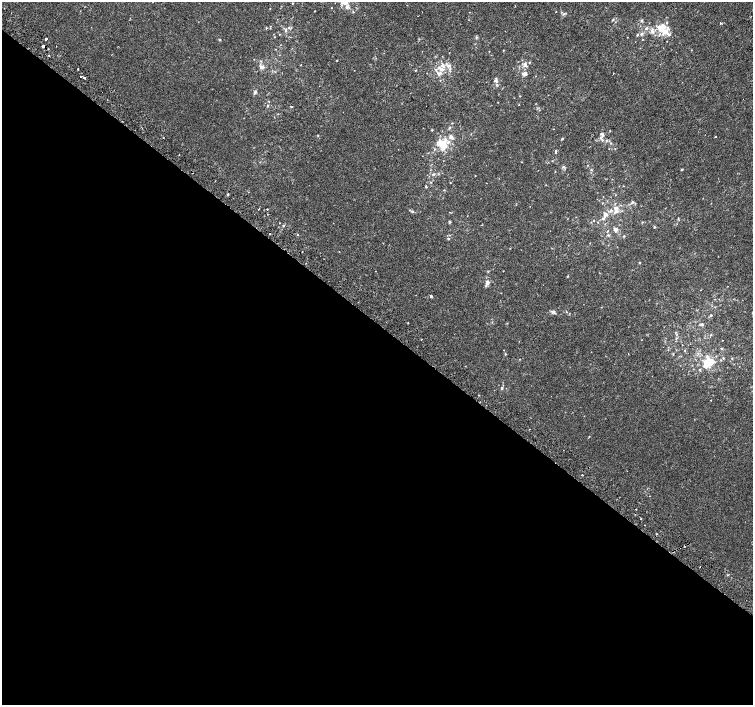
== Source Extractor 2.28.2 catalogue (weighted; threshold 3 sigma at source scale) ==
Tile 14 of 4 x 4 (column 2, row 4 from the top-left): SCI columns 1536-3036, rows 269-1674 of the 6068 x 6094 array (HDU 1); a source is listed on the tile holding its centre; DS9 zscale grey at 2 x 2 block average (1 PNG px = mean of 2 x 2 image px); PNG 755 x 707 px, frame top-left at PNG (2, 2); no overlay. Shown black and unused: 54% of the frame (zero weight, under 2 of 3 exposures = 2% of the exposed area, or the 3 px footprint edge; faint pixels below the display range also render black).
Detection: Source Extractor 2.28.2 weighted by HDU 2 'WHT'; one run over the whole footprint, this tile lists its part. Background -5.48e-05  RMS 0.0027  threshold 0.0121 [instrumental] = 3 sigma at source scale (4.5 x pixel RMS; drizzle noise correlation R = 1.50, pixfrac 1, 0.0396/0.0396 arcsec/px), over >= 5 px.
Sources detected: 141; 3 cosmic-ray / hot-pixel residue — not listed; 23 inside a brighter listed object's ellipse — not listed separately; the other 115 listed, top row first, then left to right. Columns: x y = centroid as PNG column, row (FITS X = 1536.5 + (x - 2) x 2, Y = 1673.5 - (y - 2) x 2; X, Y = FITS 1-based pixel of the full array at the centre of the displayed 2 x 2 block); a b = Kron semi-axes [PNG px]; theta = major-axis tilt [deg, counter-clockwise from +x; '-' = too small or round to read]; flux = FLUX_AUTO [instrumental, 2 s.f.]
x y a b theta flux
346 2 7 5 57 3.8
292 3 2 2 - 0.43
4 8 2 2 - 0.49
331 8 2 2 - 0.22
353 12 3 2 - 0.44
564 14 4 3 - 0.89
418 16 2 2 - 0.21
613 19 4 3 - 0.56
642 20 4 3 - 0.81
666 23 3 3 - 0.52
721 23 2 2 - 1.3
289 27 3 3 - 0.65
266 28 3 2 - 0.44
270 28 3 2 - 0.29
646 28 5 3 - 1.1
286 30 5 2 - 0.76
652 31 6 4 -86 2.1
665 32 9 8 - 4.9
279 34 2 2 - 0.26
641 34 5 3 - 1.1
637 35 4 3 - 0.58
274 37 3 2 - 0.23
476 37 4 2 - 0.55
46 39 2 2 - 2.9
220 40 3 3 - 0.46
43 47 3 2 - 3.9
503 50 2 2 - 0.33
49 55 2 2 - 0.56
337 60 2 2 - 0.29
529 62 3 2 - 0.49
525 64 5 4 - 1.6
442 65 5 4 - 2.1
449 65 5 3 - 1.4
261 67 4 4 - 1.8
78 69 2 2 - 0.96
416 70 3 2 - 0.28
525 73 6 4 83 1.9
439 74 10 6 -31 3.4
81 76 2 2 - 1.7
84 78 2 2 - 5
496 81 6 4 -23 1.4
255 92 6 3 67 1.1
520 96 2 2 - 0.27
519 105 2 2 - 0.19
268 106 3 3 - 0.66
291 107 3 2 - 0.44
278 114 2 2 - 0.28
452 123 3 2 - 0.32
449 128 4 3 - 0.57
432 130 3 2 - 0.46
610 130 2 2 - 0.3
318 135 3 2 - 0.33
603 135 5 4 - 1
715 136 2 2 - 0.84
163 138 2 2 - 0.26
562 139 3 3 - 0.54
602 140 4 3 - 0.65
606 140 3 2 - 0.41
439 143 15 7 20 8.2
556 151 5 2 - 0.79
563 166 3 2 - 0.52
682 169 2 2 - 0.78
591 170 4 2 - 0.43
555 172 2 2 - 0.27
438 173 3 2 - 0.35
434 174 5 3 - 0.72
475 176 2 2 - 0.29
431 182 3 2 - 0.39
426 187 3 2 - 0.46
228 194 3 2 - 0.74
632 202 5 3 - 0.79
602 203 2 2 - 0.31
259 209 2 2 - 3.2
267 209 2 2 - 0.29
616 210 7 5 -41 2.5
412 211 4 3 - 0.71
606 214 6 4 -40 1.8
602 218 5 4 - 0.99
678 218 3 2 - 0.36
449 222 3 3 - 0.85
598 222 2 2 - 0.26
642 222 3 2 - 0.32
283 226 3 3 - 0.71
654 227 3 3 - 0.49
615 229 6 4 85 1.7
608 231 3 2 - 0.33
270 234 2 2 - 0.44
608 235 4 3 - 0.58
624 236 3 3 - 0.51
448 239 3 3 - 0.59
640 262 3 2 - 0.35
567 276 3 2 - 0.34
487 282 4 3 - 2.2
431 296 3 2 - 1.1
553 312 5 4 - 1.8
711 315 3 3 - 0.69
408 323 2 2 - 0.6
702 324 5 3 - 1.1
676 338 4 2 - 0.47
421 339 2 2 - 0.32
721 348 3 3 - 0.47
505 354 3 2 - 0.45
673 354 3 3 - 0.48
723 358 3 2 - 0.48
732 358 3 2 - 0.4
520 359 2 2 - 0.25
708 363 12 9 35 13
502 388 4 3 - 0.76
711 400 2 2 - 0.34
529 429 2 2 - 0.26
589 436 3 2 - 0.29
582 475 2 2 - 2.1
636 509 2 2 - 0.73
635 514 2 2 - 0.21
645 525 2 2 - 0.67
Overlapping masked pixels (flux is a lower limit): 1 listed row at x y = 43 47
Isophote crosses this tile's border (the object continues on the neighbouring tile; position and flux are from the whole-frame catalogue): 1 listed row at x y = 346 2
Diffuse or blended objects may show on this block-average render without a row.